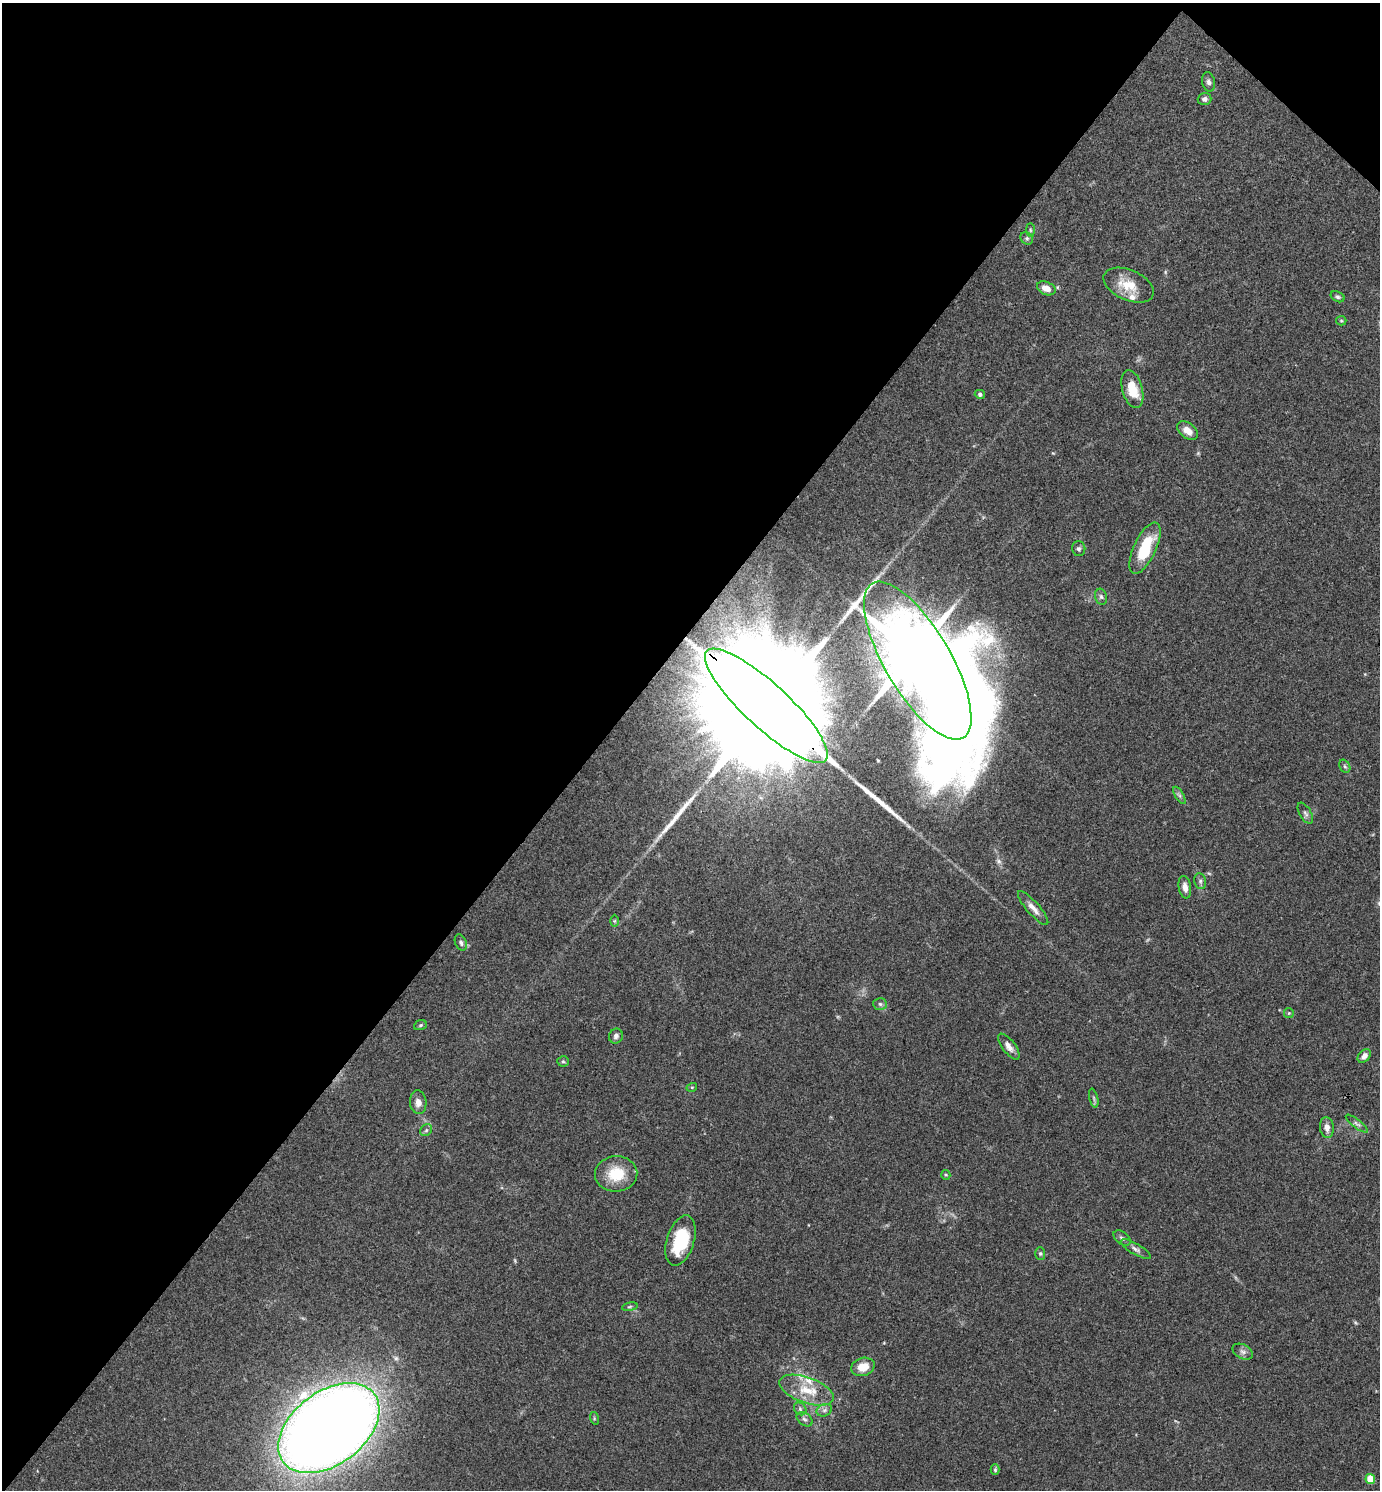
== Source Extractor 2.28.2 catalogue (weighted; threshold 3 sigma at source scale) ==
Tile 2 of 4 x 4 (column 2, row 1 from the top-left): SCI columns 1532-2909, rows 4468-5955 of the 5959 x 5956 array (HDU 1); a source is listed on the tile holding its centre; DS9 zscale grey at full resolution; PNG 1382 x 1492 px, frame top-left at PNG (2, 3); each listed source drawn as its Kron ellipse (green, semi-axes under 4 px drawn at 4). Shown black and unused: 44% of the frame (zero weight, under 3 of 4 exposures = <1% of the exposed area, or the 3 px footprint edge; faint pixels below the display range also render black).
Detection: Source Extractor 2.28.2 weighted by HDU 2 'WHT'; one run over the whole footprint, this tile lists its part. Background 0.0891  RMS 0.0065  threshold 0.0292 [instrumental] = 3 sigma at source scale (4.5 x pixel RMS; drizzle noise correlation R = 1.50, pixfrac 1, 0.05/0.05 arcsec/px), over >= 5 px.
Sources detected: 59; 1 inside a brighter object's white glare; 2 long thin detections or spike segments (spike, bleed or trail) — neither listed nor drawn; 2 inside a brighter listed object's ellipse — not listed separately; the other 54 listed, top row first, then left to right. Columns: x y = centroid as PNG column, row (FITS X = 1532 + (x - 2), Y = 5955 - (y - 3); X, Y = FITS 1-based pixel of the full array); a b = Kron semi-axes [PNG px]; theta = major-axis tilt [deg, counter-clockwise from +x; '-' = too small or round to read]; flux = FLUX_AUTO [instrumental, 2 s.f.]
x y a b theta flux
1209 82 10 6 -76 2.1
1204 99 7 6 - 1.9
1030 230 7 4 -89 1.2
1027 238 7 5 -44 1.4
1129 285 26 15 -24 14
1046 288 10 6 -22 5.6
1338 297 7 5 -27 1.3
1341 321 5 4 - 0.84
1132 389 19 10 -75 15
980 394 5 4 - 1.6
1187 431 12 7 -38 6
1145 548 28 11 65 28
1079 549 7 6 - 1.5
1101 597 8 6 -73 1.7
918 661 89 33 -59 8600
766 706 81 22 -43 76000
1345 766 7 5 -59 1.3
1179 795 10 4 -60 1.7
1305 813 11 5 -60 2
1200 881 8 6 -79 1.7
1185 887 11 6 -81 4.5
1033 908 22 6 -48 5.2
614 921 6 4 90 0.85
461 943 8 5 -67 1.8
880 1004 7 6 - 1.6
1289 1013 5 5 - 0.76
420 1025 6 5 - 0.94
616 1036 7 7 - 1.9
1009 1047 15 6 -53 3.8
1364 1056 8 5 49 3.2
563 1061 6 5 - 0.99
692 1087 5 3 - 0.57
1094 1098 9 4 -77 1.4
418 1102 12 8 -86 4.4
1357 1124 13 4 -37 2.1
1327 1127 10 7 -83 3.9
426 1130 6 5 - 1.2
616 1174 21 18 4 19
946 1175 5 4 - 0.77
1122 1238 10 6 -38 2
680 1241 26 13 73 33
1136 1249 17 5 -30 2.6
1040 1254 6 5 - 1.1
630 1307 8 4 9 1
1243 1352 11 7 -28 2.6
863 1367 12 9 18 8.9
806 1390 28 13 -20 17
800 1409 7 5 -48 1.6
824 1410 8 6 21 2.2
594 1418 6 4 -73 0.86
805 1419 9 6 -39 1.9
329 1428 57 36 37 1300
995 1470 5 4 - 0.86
1370 1479 5 4 - 18
Overlapping masked pixels (flux is a lower limit): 1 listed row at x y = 766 706